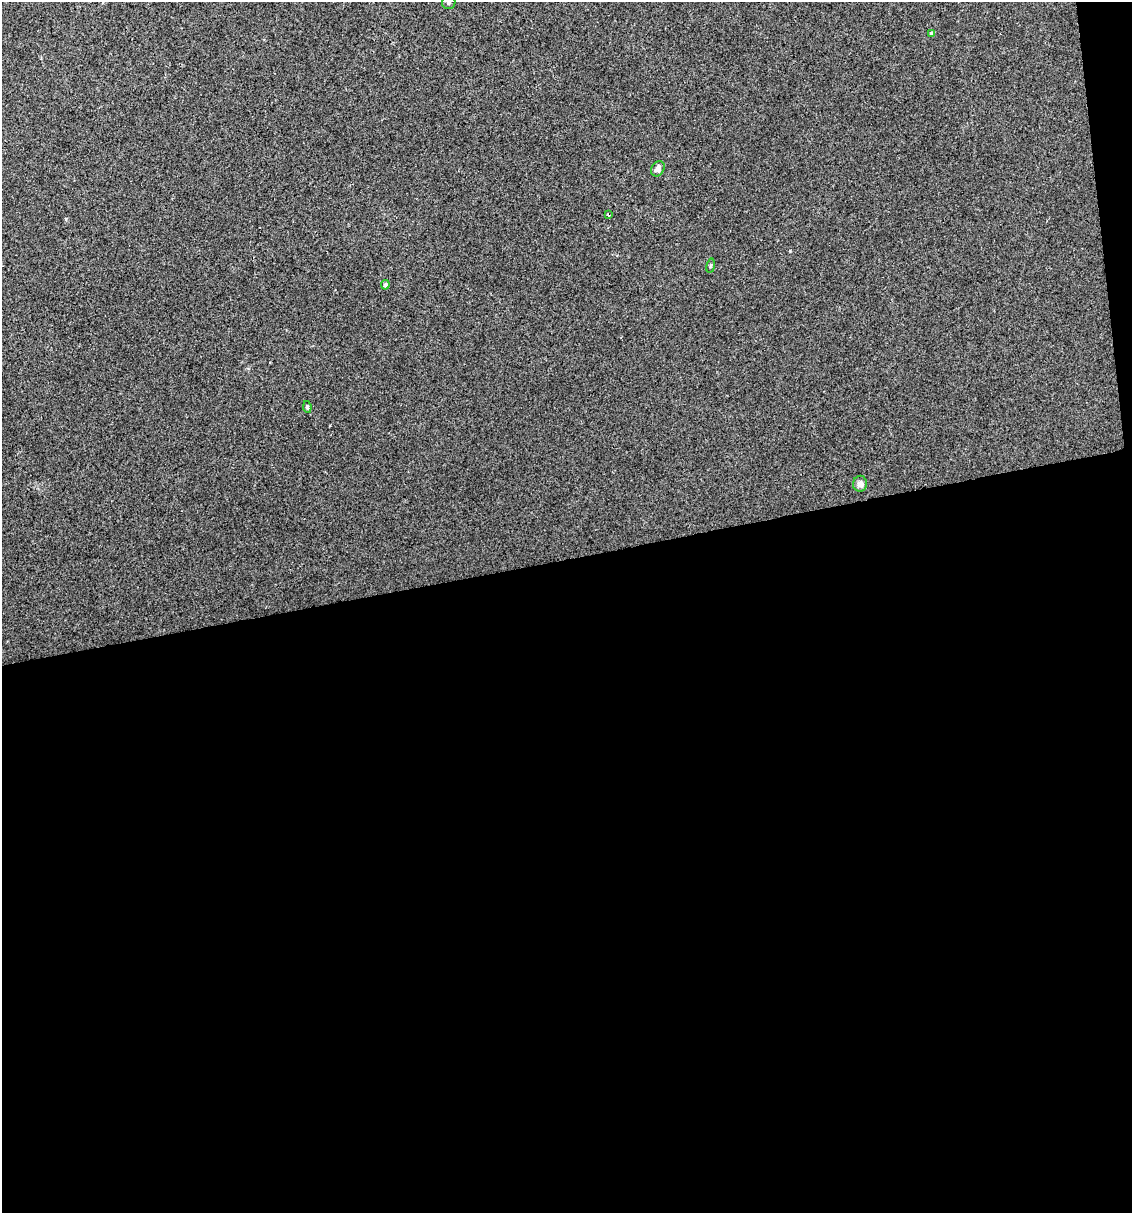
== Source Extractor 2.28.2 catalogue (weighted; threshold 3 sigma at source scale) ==
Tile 16 of 4 x 4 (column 4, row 4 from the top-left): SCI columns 3417-4546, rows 1-1211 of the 4616 x 4845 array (HDU 1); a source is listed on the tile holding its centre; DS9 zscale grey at full resolution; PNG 1134 x 1215 px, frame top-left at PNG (2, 2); each listed source drawn as its Kron ellipse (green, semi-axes under 4 px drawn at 4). Shown black and unused: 55% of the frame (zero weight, under 2 of 3 exposures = <1% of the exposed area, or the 3 px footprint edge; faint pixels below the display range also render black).
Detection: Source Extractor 2.28.2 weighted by HDU 2 'WHT'; one run over the whole footprint, this tile lists its part. Background 0.0207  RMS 0.007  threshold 0.0314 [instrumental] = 3 sigma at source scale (4.5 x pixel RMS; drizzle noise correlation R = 1.50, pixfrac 1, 0.0396/0.0396 arcsec/px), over >= 5 px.
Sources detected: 8; all 8 listed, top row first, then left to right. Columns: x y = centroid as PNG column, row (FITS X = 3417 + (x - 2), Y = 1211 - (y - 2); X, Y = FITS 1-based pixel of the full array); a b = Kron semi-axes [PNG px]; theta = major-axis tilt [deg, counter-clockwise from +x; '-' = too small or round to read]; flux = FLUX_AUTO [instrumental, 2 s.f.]
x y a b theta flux
449 2 7 6 - 1.9
932 34 4 3 - 4.8
658 169 8 6 59 3.8
608 215 4 3 - 1.5
711 266 7 3 81 0.98
385 285 5 4 - 1.6
307 407 6 3 -81 1.1
860 484 8 7 - 3.1
Isophote crosses this tile's border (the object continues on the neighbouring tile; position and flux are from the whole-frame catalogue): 1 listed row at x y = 449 2